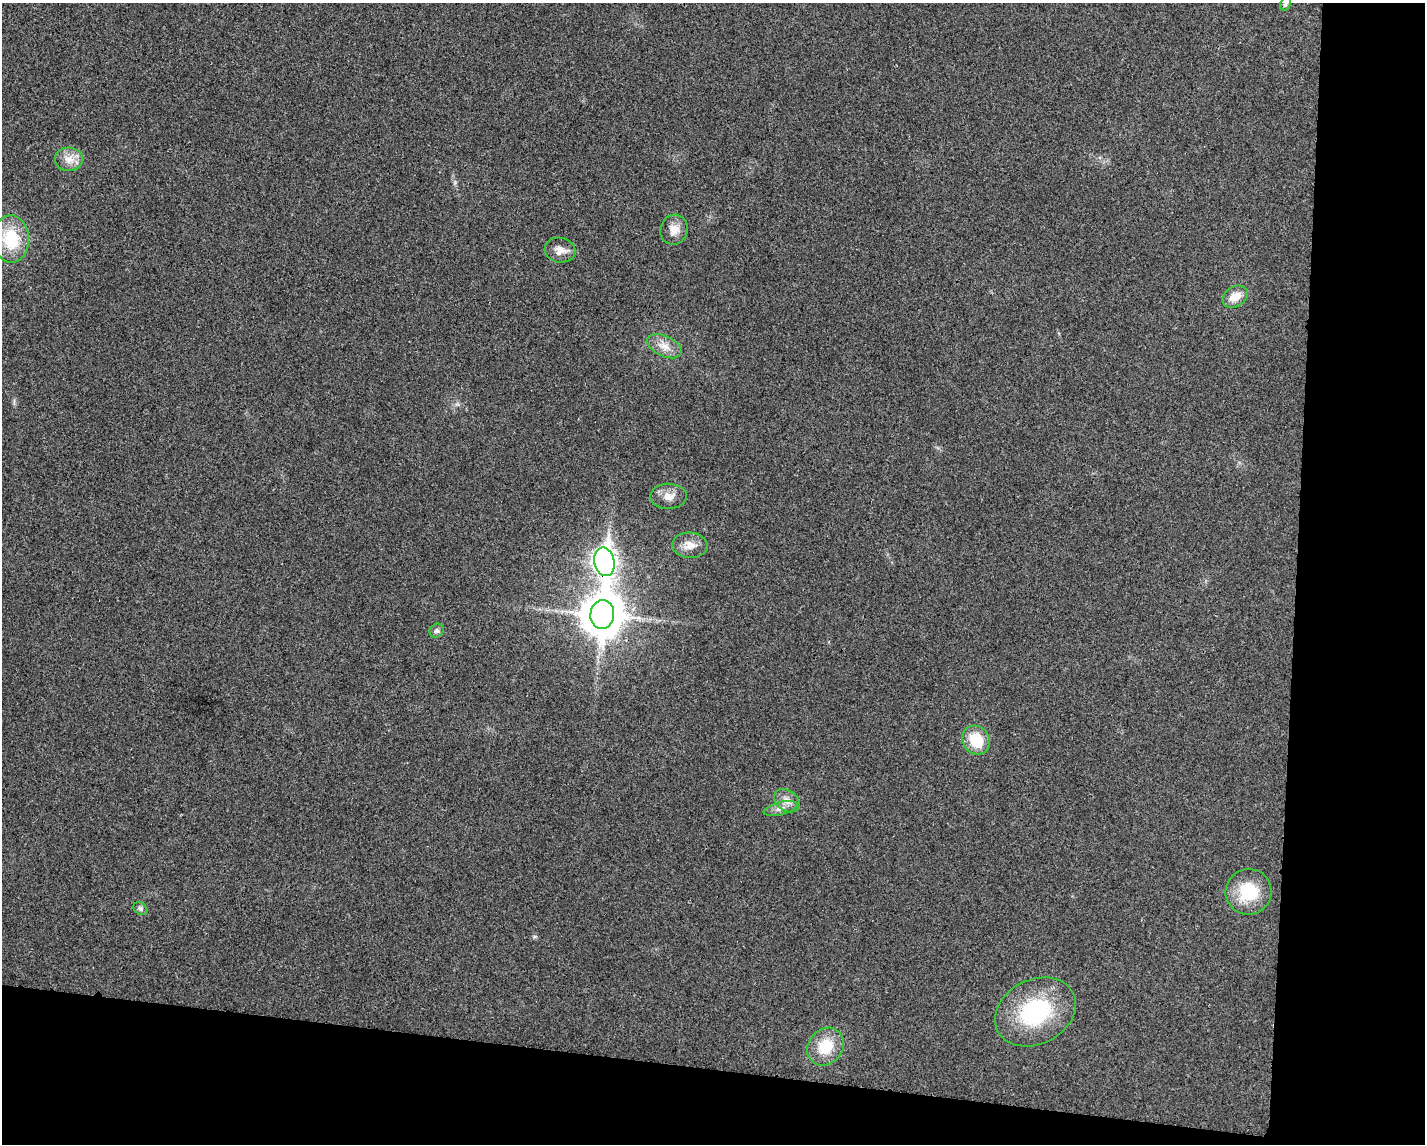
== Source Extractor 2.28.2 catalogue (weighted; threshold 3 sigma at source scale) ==
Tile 12 of 3 x 4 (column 3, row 4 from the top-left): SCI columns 2957-4379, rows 6-1147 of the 4599 x 4579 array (HDU 1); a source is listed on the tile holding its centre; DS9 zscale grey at full resolution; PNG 1427 x 1146 px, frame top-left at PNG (2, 3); each listed source drawn as its Kron ellipse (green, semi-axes under 4 px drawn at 4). Shown black and unused: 16% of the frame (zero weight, under 3 of 4 exposures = <1% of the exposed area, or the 3 px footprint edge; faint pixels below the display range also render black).
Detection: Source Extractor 2.28.2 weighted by HDU 2 'WHT'; one run over the whole footprint, this tile lists its part. Background 0.0249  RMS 0.006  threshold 0.0268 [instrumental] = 3 sigma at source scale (4.5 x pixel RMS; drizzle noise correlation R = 1.50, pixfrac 1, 0.05/0.05 arcsec/px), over >= 5 px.
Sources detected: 19; all 19 listed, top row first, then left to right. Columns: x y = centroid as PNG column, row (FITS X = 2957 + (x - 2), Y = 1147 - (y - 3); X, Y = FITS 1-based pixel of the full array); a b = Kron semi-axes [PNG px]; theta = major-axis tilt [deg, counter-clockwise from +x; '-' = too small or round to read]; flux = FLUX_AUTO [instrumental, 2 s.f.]
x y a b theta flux
1285 4 7 5 62 1.1
69 159 14 11 -2 6.3
674 230 15 13 72 6.1
11 239 23 18 -88 26
560 250 15 12 -10 5
1235 297 13 10 32 7.9
664 346 18 10 -25 6.4
669 496 18 12 2 6.2
690 545 18 12 -3 6.5
604 562 14 10 -78 410
602 614 14 12 85 1900
436 631 7 6 - 1.7
976 740 15 13 -55 17
787 801 14 10 -35 5.2
780 809 17 6 13 3.8
1248 892 23 22 - 25
140 909 8 5 -34 1.5
1035 1012 42 32 27 54
826 1047 20 17 50 17
Overlapping masked pixels (flux is a lower limit): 2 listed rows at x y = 604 562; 602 614
Isophote crosses this tile's border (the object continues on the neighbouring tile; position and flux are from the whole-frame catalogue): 1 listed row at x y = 1285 4